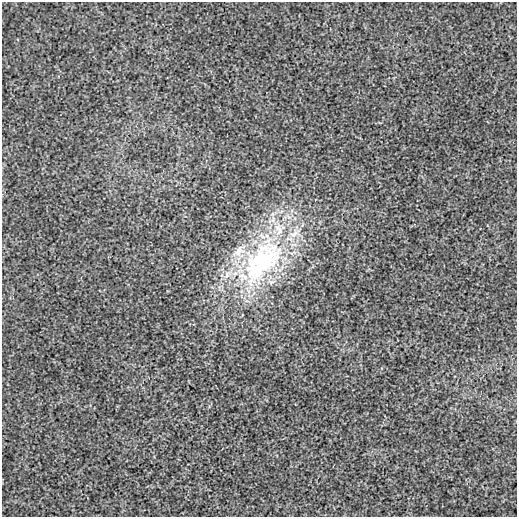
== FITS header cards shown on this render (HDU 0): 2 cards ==
NAXIS1  =                  515 /
NAXIS2  =                  515 /

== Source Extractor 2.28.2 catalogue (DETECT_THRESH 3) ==
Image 515 x 515 px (HDU 0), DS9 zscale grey, 1 PNG px = 1 image px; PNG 519 x 519 px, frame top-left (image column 1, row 515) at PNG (2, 2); no overlay
Background -4.68e-05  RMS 0.0027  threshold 0.0081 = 3 sigma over >= 5 px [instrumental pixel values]
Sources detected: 4; all 4 listed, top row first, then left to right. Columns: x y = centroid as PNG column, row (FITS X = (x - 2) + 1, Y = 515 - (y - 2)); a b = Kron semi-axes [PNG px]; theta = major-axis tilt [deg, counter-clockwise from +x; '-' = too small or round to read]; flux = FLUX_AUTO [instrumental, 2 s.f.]
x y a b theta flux
279 229 20 10 -65 3.4
294 233 18 9 36 2.1
239 250 15 8 58 1.8
262 261 76 39 52 38